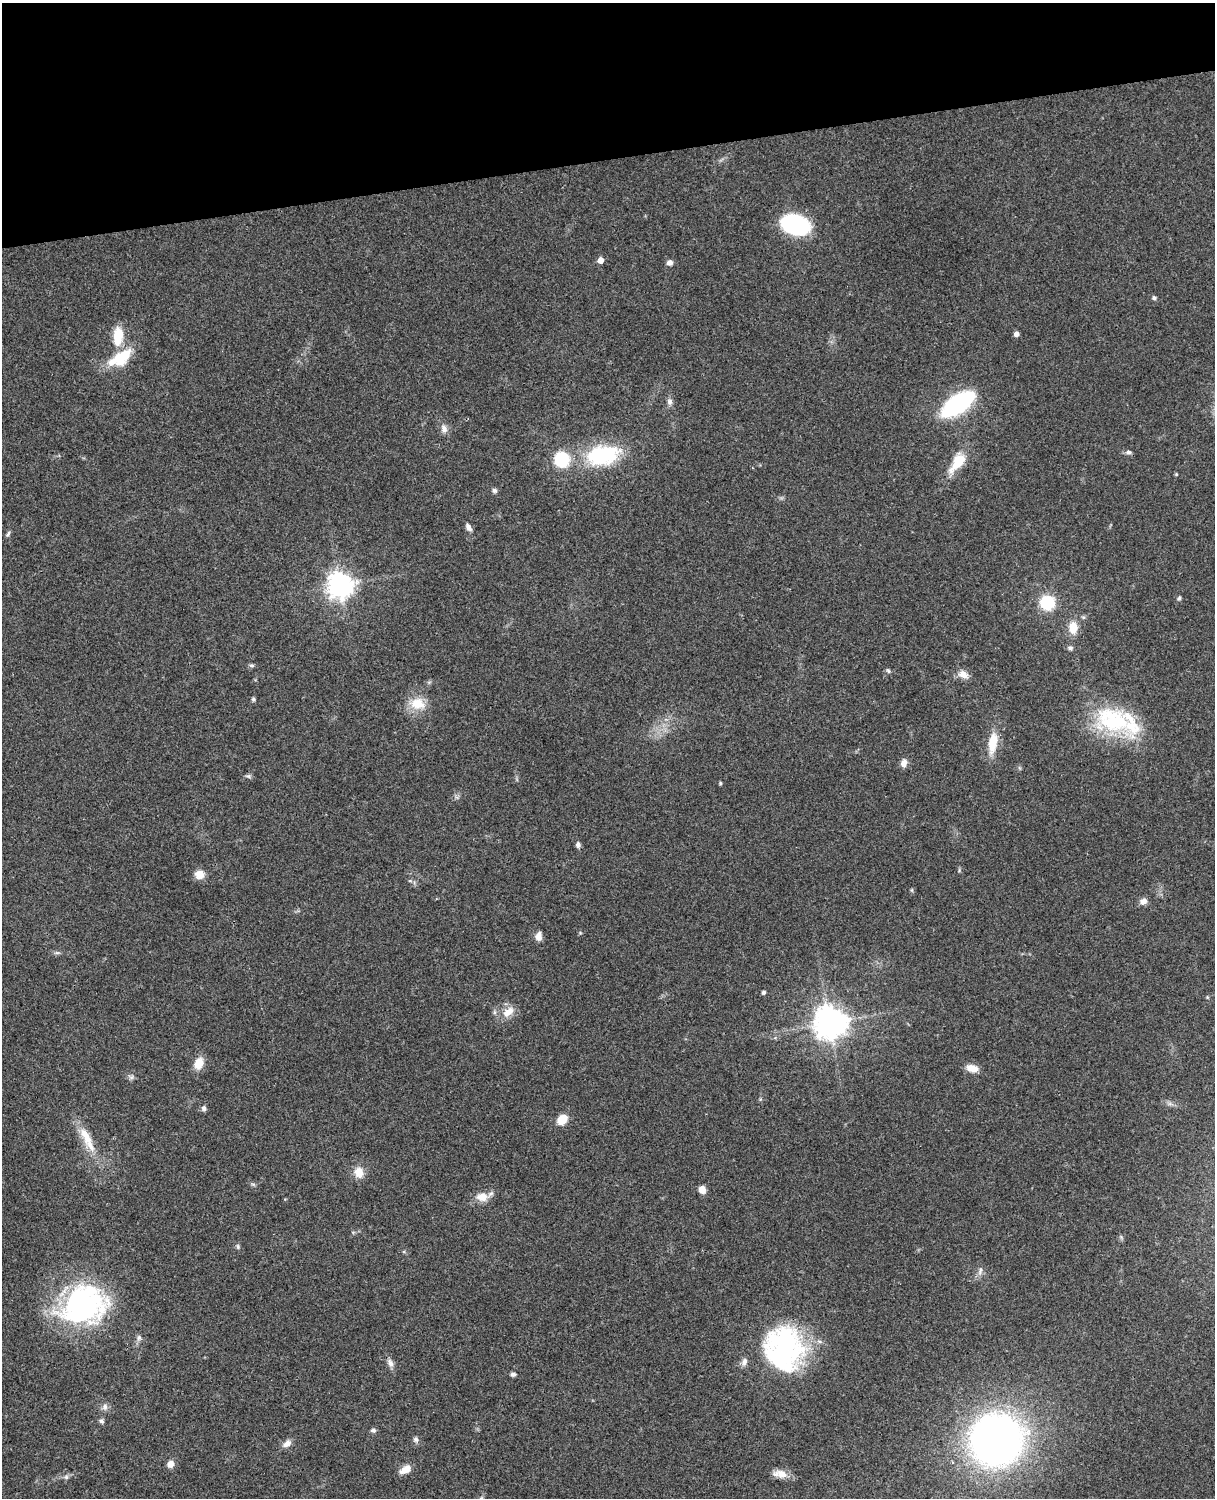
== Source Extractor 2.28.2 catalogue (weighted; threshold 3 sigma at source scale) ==
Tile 3 of 4 x 3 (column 3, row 1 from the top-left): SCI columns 2545-3757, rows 3269-4764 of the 5088 x 4928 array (HDU 1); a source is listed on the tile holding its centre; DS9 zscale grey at full resolution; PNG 1217 x 1500 px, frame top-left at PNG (2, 3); no overlay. Shown black and unused: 10% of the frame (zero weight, under 3 of 4 exposures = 6% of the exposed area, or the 3 px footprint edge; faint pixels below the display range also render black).
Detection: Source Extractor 2.28.2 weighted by HDU 2 'WHT'; one run over the whole footprint, this tile lists its part. Background 0.0768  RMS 0.0058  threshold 0.0259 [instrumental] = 3 sigma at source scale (4.5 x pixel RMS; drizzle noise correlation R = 1.50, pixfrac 1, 0.05/0.05 arcsec/px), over >= 5 px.
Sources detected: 74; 5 inside a brighter listed object's ellipse — not listed separately; the other 69 listed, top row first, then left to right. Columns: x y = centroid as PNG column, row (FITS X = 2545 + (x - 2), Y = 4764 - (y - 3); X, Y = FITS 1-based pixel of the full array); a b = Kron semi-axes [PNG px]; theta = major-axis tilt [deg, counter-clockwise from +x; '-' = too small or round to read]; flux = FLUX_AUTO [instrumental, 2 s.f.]
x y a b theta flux
795 224 20 14 -19 92
600 260 5 5 - 5.1
670 262 6 6 - 2.5
1154 298 6 5 - 1.3
1016 334 5 4 - 3.1
118 336 19 9 87 16
120 358 32 15 33 21
670 402 9 7 -90 2.1
958 403 35 15 33 74
444 429 11 8 -74 3.3
1129 452 7 6 - 1.8
603 455 42 24 11 46
958 462 31 14 55 14
1176 474 4 4 - 0.51
494 490 7 5 -3 1.5
468 527 10 6 -58 2.3
8 534 8 5 66 1.2
340 585 8 8 - 600
1179 598 6 5 - 1
1047 603 11 11 - 27
1083 617 5 5 - 0.9
1073 628 14 10 -88 8.2
1070 648 7 5 -1 1.4
252 665 7 5 0 1.1
888 671 6 5 - 0.96
963 674 14 10 -24 4.6
253 699 5 4 - 1.1
417 704 22 16 -6 12
1115 722 52 29 5 49
993 743 28 10 81 13
904 763 10 7 69 3.2
248 776 8 5 -14 1.2
720 783 5 4 - 0.65
578 845 7 6 - 1.7
199 874 11 10 - 5.6
912 890 6 4 -71 0.66
1143 901 9 8 - 3
539 936 11 8 82 3
763 992 4 4 - 1.4
508 1012 19 11 36 7.2
829 1023 10 10 - 830
199 1063 12 9 71 8.7
972 1068 14 8 -11 5.8
131 1077 7 7 - 1.5
1170 1104 7 4 -18 1.4
204 1108 7 6 - 1.6
562 1120 10 8 44 10
87 1139 43 11 -64 15
359 1172 15 13 -83 6.5
253 1184 7 4 -18 0.89
702 1190 8 6 -69 4.7
482 1197 16 11 -1 6.7
238 1246 7 4 -72 0.99
980 1271 12 5 72 2.2
83 1305 49 38 19 120
139 1338 9 7 84 1.8
784 1349 50 43 -80 94
390 1363 12 7 -61 2.8
513 1374 6 5 - 1.5
105 1407 10 7 87 2.2
102 1421 7 6 - 1.2
373 1430 7 5 1 1.3
416 1439 8 7 - 1.6
996 1440 35 35 - 380
287 1444 12 8 34 3.2
170 1464 8 7 - 4.1
405 1469 12 7 32 6.8
782 1474 16 11 -32 5.6
66 1477 6 6 - 1.4